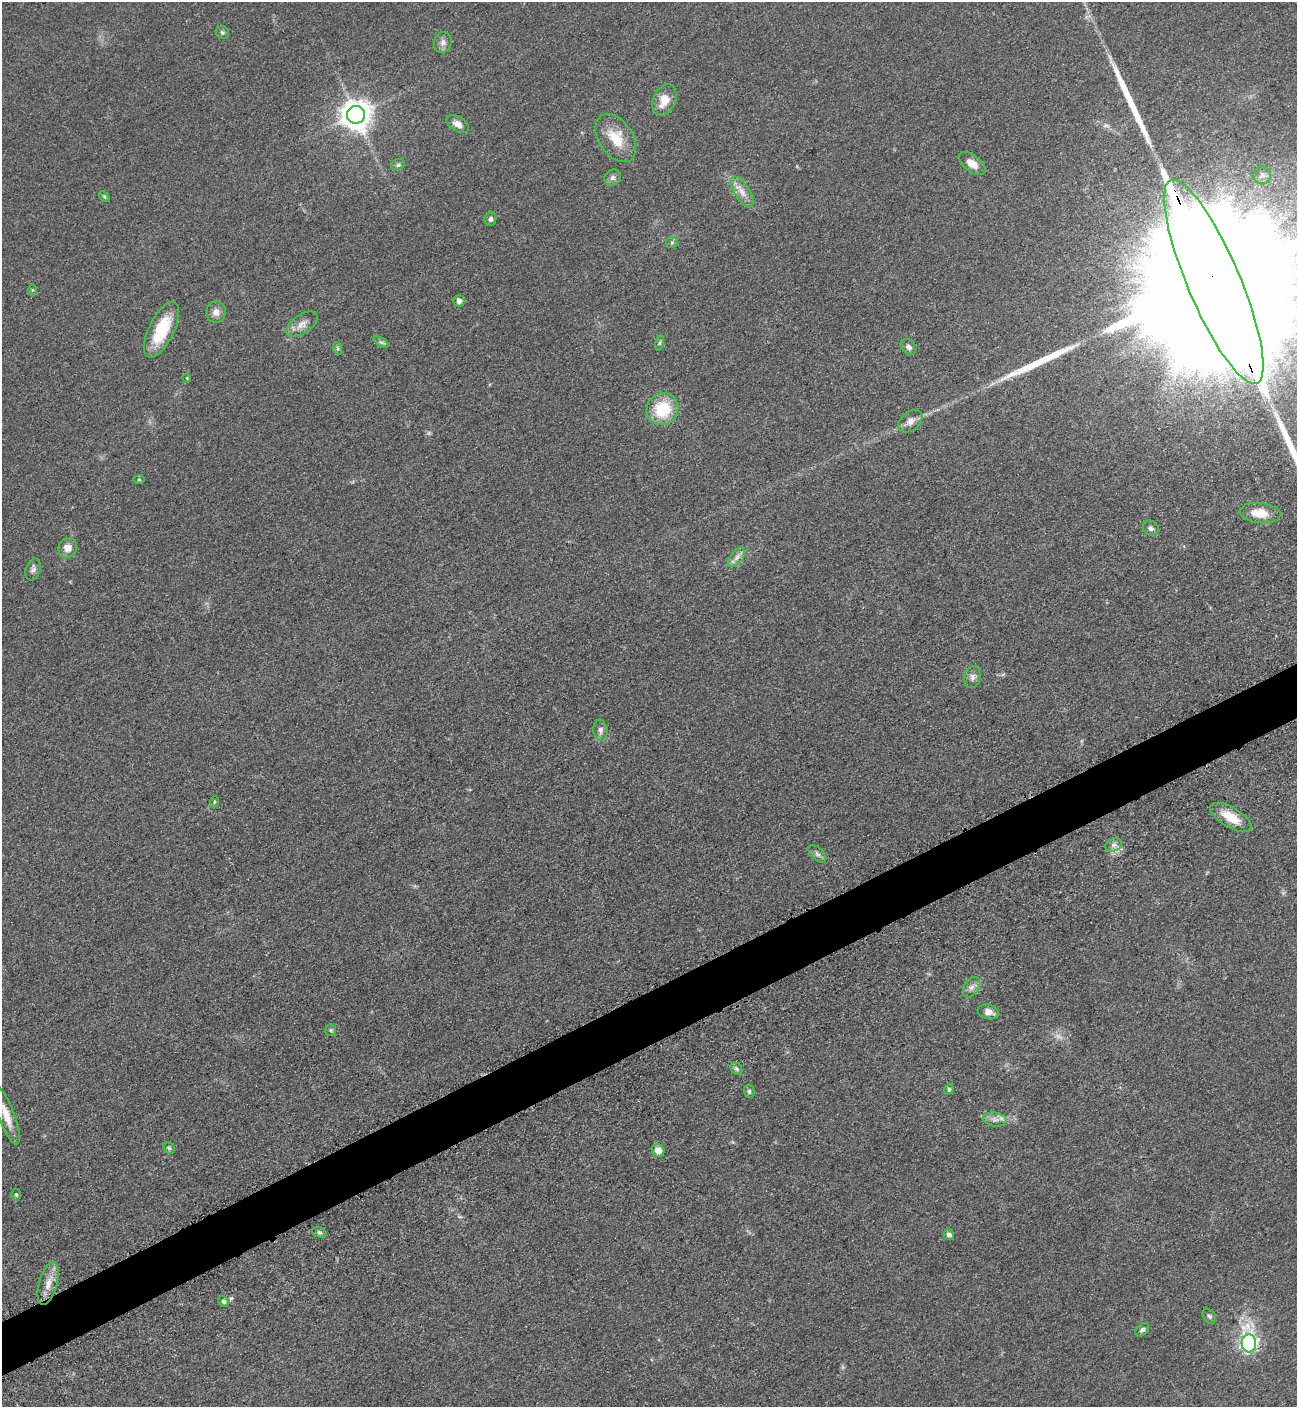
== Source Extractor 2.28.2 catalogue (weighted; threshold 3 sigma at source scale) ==
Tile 7 of 4 x 4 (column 3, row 2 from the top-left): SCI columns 2887-4181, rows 2874-4278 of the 5664 x 5700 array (HDU 1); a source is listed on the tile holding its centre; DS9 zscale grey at full resolution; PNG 1299 x 1409 px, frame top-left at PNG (2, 2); each listed source drawn as its Kron ellipse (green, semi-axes under 4 px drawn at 4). Shown black and unused: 4% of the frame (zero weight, under 3 of 5 exposures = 4% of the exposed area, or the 3 px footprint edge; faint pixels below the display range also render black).
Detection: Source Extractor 2.28.2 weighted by HDU 2 'WHT'; one run over the whole footprint, this tile lists its part. Background 0.0508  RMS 0.006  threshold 0.027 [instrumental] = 3 sigma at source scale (4.5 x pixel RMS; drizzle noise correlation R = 1.50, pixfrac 1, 0.05/0.05 arcsec/px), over >= 5 px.
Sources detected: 61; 1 too faint to see at this stretch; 3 long thin detections or spike segments (spike, bleed or trail) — neither listed nor drawn; the other 57 listed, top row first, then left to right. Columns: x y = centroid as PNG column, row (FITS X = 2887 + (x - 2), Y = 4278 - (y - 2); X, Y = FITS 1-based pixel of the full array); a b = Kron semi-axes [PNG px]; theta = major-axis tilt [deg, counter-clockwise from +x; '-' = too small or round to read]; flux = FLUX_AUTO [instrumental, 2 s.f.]
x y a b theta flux
222 32 7 6 - 1.2
443 43 11 8 78 3
664 100 17 11 67 9
356 115 9 9 - 850
457 124 12 7 -31 4
616 138 27 17 -56 15
972 163 15 8 -37 6
398 165 7 5 24 1.3
1262 175 9 8 - 2.6
613 178 8 7 - 2
742 192 17 7 -57 5.4
104 197 6 4 -45 0.79
490 219 7 6 - 1.8
672 242 6 5 - 0.98
1214 282 110 26 -67 130000
32 290 5 4 - 0.66
459 301 6 5 - 2.5
216 312 10 9 - 4
302 324 18 9 34 4.8
161 330 30 12 64 25
381 342 8 4 -35 1.2
660 343 8 4 81 1
909 347 9 7 -42 2.3
337 348 6 4 -71 0.93
187 378 4 4 - 0.57
662 409 16 15 - 24
910 421 14 9 40 4.3
139 479 6 4 -1 0.71
1260 513 20 10 -5 10
1151 528 8 7 - 1.9
68 548 10 9 - 5.5
737 557 11 6 52 2.8
33 569 11 7 71 2.1
973 677 11 8 77 2.8
600 730 10 7 -83 2.5
214 802 5 3 - 0.65
1231 817 23 10 -31 14
1114 845 8 6 21 2.5
817 854 11 6 -44 1.9
972 987 11 7 56 2.7
988 1012 11 7 -16 3.6
331 1030 6 5 - 0.99
736 1069 6 5 - 1.3
949 1089 5 4 - 1.2
749 1091 7 5 -77 1.1
6 1115 31 8 -69 9
995 1120 11 7 -8 3.2
169 1148 6 5 - 1.2
658 1150 7 6 - 5.6
16 1194 6 5 - 0.85
319 1232 7 5 -18 1.1
949 1235 5 5 - 2.2
48 1284 22 9 75 7
224 1302 6 5 - 1.2
1209 1316 8 6 -52 1.5
1142 1330 8 5 44 1.6
1249 1343 9 7 -86 170
Overlapping masked pixels (flux is a lower limit): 1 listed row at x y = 1214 282
Isophote crosses this tile's border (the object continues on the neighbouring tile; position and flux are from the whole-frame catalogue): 2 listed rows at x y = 1214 282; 6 1115